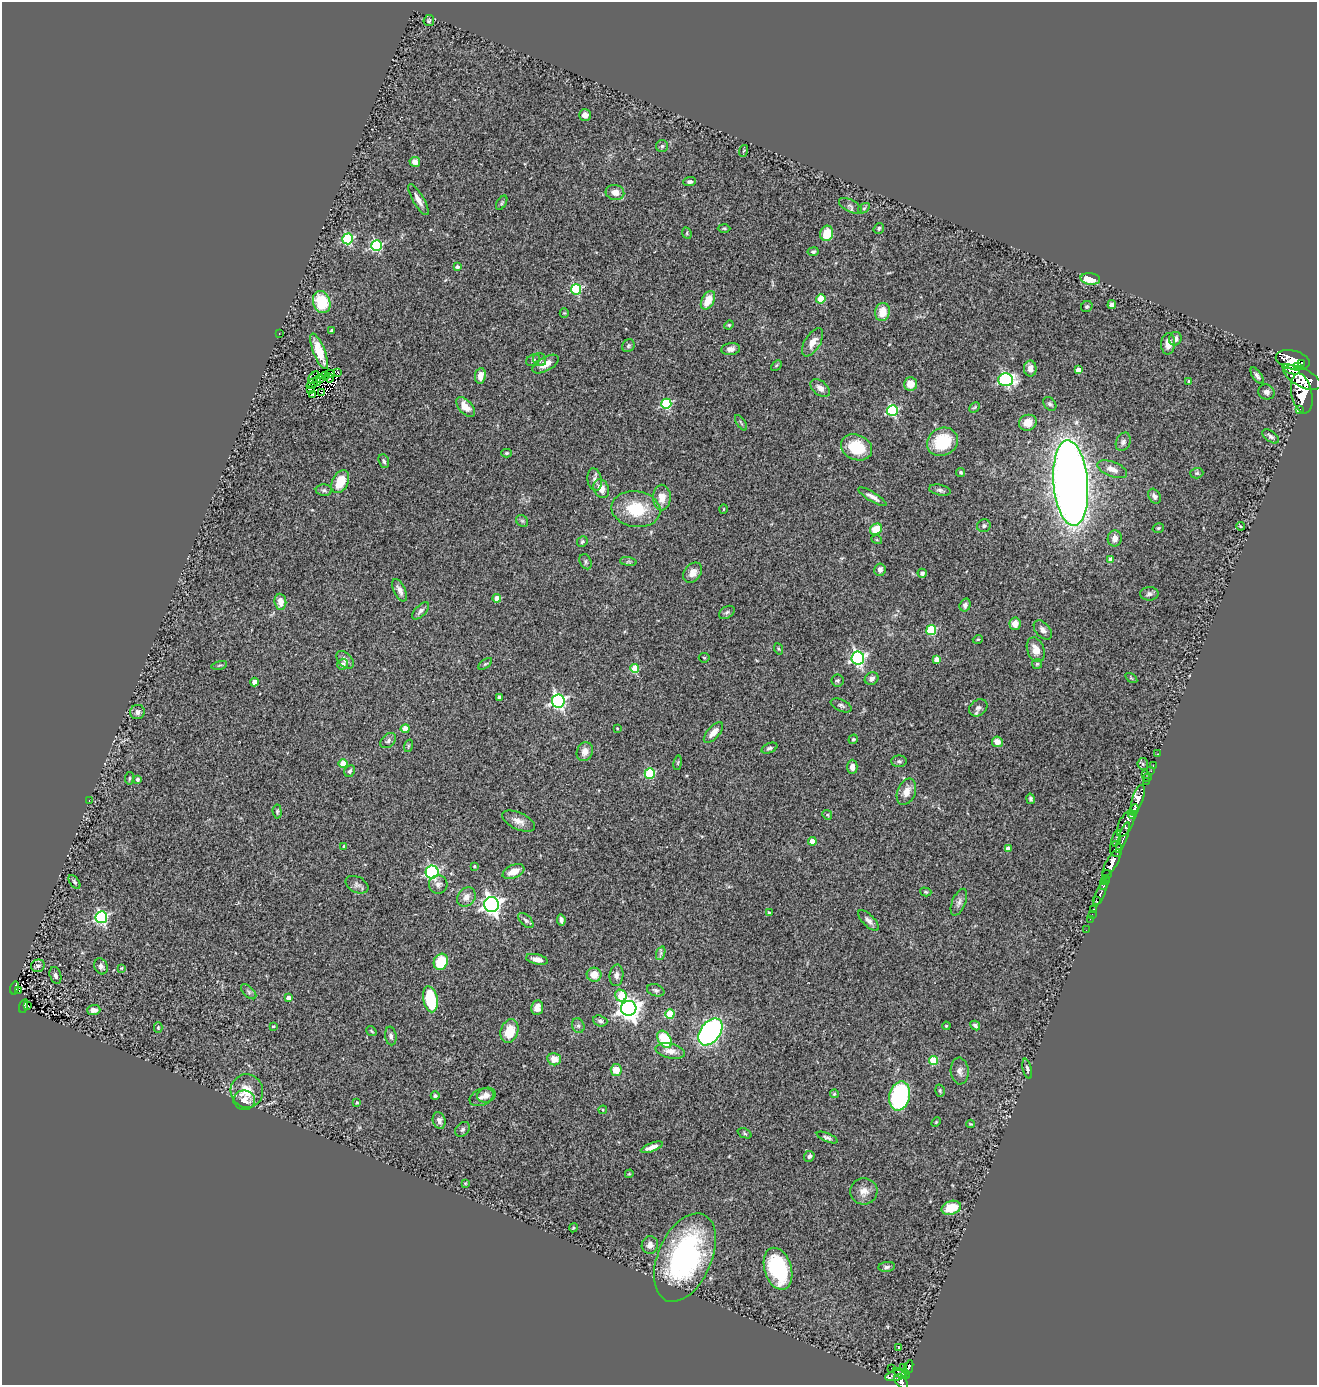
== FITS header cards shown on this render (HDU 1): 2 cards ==
NAXIS1  =                 1315
NAXIS2  =                 1383

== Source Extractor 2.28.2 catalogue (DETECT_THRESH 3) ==
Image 1315 x 1383 px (HDU 1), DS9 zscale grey, 1 PNG px = 1 image px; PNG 1319 x 1387 px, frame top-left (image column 1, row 1383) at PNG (2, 2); each listed source drawn as its Kron ellipse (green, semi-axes under 4 px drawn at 4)
Background 0.775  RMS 0.093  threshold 0.279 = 3 sigma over >= 5 px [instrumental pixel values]
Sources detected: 283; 4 with non-positive FLUX_AUTO (blend fragments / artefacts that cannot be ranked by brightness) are neither listed nor drawn; the other 279 listed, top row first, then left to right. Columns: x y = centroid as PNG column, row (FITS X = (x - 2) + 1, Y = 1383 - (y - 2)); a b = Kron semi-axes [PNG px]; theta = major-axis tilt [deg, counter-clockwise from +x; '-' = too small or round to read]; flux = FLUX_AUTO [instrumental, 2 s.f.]
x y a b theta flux
429 21 5 5 - 9.9
585 115 6 6 - 31
662 146 6 6 - 12
743 151 6 3 69 7.1
415 162 5 5 - 37
690 182 6 4 3 17
615 192 9 7 -12 58
418 200 17 5 -60 43
502 203 8 4 57 10
850 206 12 6 -28 21
864 208 6 3 36 8.6
724 228 6 4 -1 8.3
879 228 6 5 - 11
687 233 6 4 -64 8.4
827 233 8 6 73 120
348 239 5 5 - 520
376 246 5 5 - 660
813 252 5 4 - 13
457 267 4 4 - 12
1090 279 10 6 -7 110
576 289 5 5 - 550
821 299 4 4 - 230
708 300 10 6 61 93
322 302 11 8 -70 320
1112 304 4 4 - 21
1087 306 6 5 - 11
882 312 9 7 78 96
564 313 5 4 - 6.6
729 325 4 4 - 6.3
332 331 4 3 - 20
279 333 2 2 - 11
1175 339 7 6 - 31
812 342 16 7 58 57
1168 344 11 7 88 51
628 346 7 6 - 12
731 349 9 6 7 28
319 351 19 6 -69 100
540 359 7 6 - 15
533 360 7 5 30 17
1293 360 17 9 -15 4200
1301 363 3 3 - 570
545 364 14 7 28 63
776 365 6 4 45 7.9
1297 366 2 2 - 89
1030 369 8 6 89 37
1291 369 9 3 -22 990
1078 370 4 4 - 51
337 372 4 4 - 33
330 374 4 3 - 1.9
325 376 3 2 - 2.1
480 376 8 5 82 55
1257 376 9 4 -56 19
314 377 7 2 53 7.8
329 378 4 3 - 5
1302 378 20 9 -27 6600
321 379 4 2 - 3.8
1006 380 7 6 - 1000
317 381 5 2 - 5.5
1189 382 3 3 - 16
312 383 7 2 41 8.4
911 384 7 6 - 85
820 388 11 7 -41 36
310 390 3 2 - 5.1
1266 392 8 7 - 24
321 393 3 2 - 3.8
1302 393 20 10 -78 6800
312 394 3 3 - 7.2
666 404 5 5 - 480
1050 404 7 5 -50 15
466 407 12 6 -47 78
974 407 6 3 45 6.5
1299 409 3 3 - 160
892 411 5 5 - 610
741 423 9 3 -57 9.8
1028 423 9 8 - 70
1271 436 9 5 -36 19
942 442 16 13 27 270
1123 442 9 7 66 23
856 447 16 12 -23 230
507 453 5 4 - 8.5
384 461 7 5 -69 15
1112 469 15 7 -21 51
961 472 4 4 - 12
1197 473 6 5 - 11
595 480 11 7 -80 25
340 482 12 8 63 140
1071 483 43 17 -85 8900
601 489 10 7 -66 55
324 490 8 5 -2 14
940 490 11 5 -12 19
1154 496 8 5 -60 27
872 497 16 4 -31 33
662 498 13 9 90 70
636 509 24 18 -8 270
723 509 5 3 - 4.9
522 521 6 5 - 11
984 526 7 6 - 15
1241 526 4 3 - 8
1158 528 6 4 17 8.7
876 529 6 5 - 120
1115 538 8 7 - 47
877 540 5 3 - 5.3
582 542 6 5 - 11
1111 559 4 4 - 45
586 562 8 5 -64 13
628 562 8 4 -8 12
880 570 6 5 - 29
693 573 11 8 53 47
922 573 4 4 - 22
400 590 12 5 -64 36
1149 594 9 6 1 18
497 598 4 4 - 91
280 602 8 6 -84 53
965 605 6 5 - 20
420 611 11 5 46 20
727 612 8 5 32 16
1015 624 6 5 - 51
931 630 5 5 - 350
1043 630 11 7 -49 32
978 639 5 3 - 5.7
778 649 6 3 -70 7.5
1036 650 13 8 -69 65
704 658 5 5 - 7.9
858 658 6 6 - 1500
937 659 4 4 - 55
345 660 10 6 -46 30
342 664 6 5 - 35
485 664 8 4 35 9
1037 664 5 5 - 8.6
219 665 8 3 13 8.3
635 669 4 4 - 190
1131 678 7 4 -35 7.3
872 679 7 6 - 24
837 680 6 6 - 12
254 682 4 4 - 58
499 697 4 3 - 18
558 701 6 6 - 1500
841 705 11 5 -24 17
978 708 10 7 38 24
137 712 7 7 - 25
617 728 3 2 - 4.6
405 729 4 4 - 73
713 732 13 6 48 48
853 739 5 4 - 10
388 741 9 6 44 18
997 742 5 5 - 48
408 746 6 4 72 9.1
769 748 8 5 23 15
585 752 10 8 70 46
1158 754 3 2 - 24
899 761 7 5 0 16
343 763 4 4 - 140
678 763 7 3 81 7.8
1143 764 6 5 - 10
1153 765 3 2 - 22
852 767 7 5 89 28
350 771 6 5 - 15
1151 771 3 2 - 12
650 774 5 5 - 430
1145 774 2 2 - 92
129 778 6 3 81 6.9
1148 778 3 2 - 23
137 779 4 4 - 19
1146 781 2 2 - 15
906 792 14 9 67 60
1030 799 5 4 - 12
1138 799 14 5 70 1500
89 800 2 2 - 3.6
1134 810 5 4 - 1300
277 812 7 4 -85 9.5
827 815 5 4 - 7.2
1132 815 4 3 - 680
518 821 18 8 -25 51
1126 824 14 6 63 840
1116 838 8 4 76 210
1123 838 16 4 70 610
812 841 4 4 - 120
344 846 3 3 - 7.8
1008 849 4 4 - 40
1116 849 8 6 -84 1100
1112 863 15 5 59 3500
474 866 3 3 - 5.7
432 872 6 6 - 780
513 872 11 6 23 78
1107 874 5 4 - 1000
1105 881 5 4 - 1100
74 882 8 4 -53 12
438 884 9 9 - 26
357 885 12 7 -27 23
1104 885 3 3 - 600
926 892 6 4 -16 7.5
1101 893 14 4 66 230
466 897 10 8 52 46
1097 901 4 3 - 150
959 902 14 6 68 26
491 905 7 7 - 2900
1094 910 3 2 - 42
769 913 3 2 - 7.2
1092 914 2 2 - 12
101 917 6 6 - 1100
1090 919 2 2 - 9.8
526 920 9 5 -43 16
561 920 6 3 -80 21
869 921 13 5 -45 27
1086 930 3 2 - 6.5
661 953 7 4 71 14
537 959 11 5 -13 37
441 962 8 6 63 220
38 966 7 6 - 23
101 966 8 6 -68 20
121 968 4 4 - 6.3
55 975 9 5 -75 19
594 975 7 7 - 80
616 975 11 7 84 31
14 988 7 3 74 110
656 990 9 6 -17 17
19 991 3 2 - 7.7
249 992 9 5 -43 15
621 996 6 5 - 220
288 998 4 4 - 47
430 999 13 7 -78 270
27 1005 3 2 - 15
23 1006 7 3 73 160
537 1008 7 6 - 37
629 1008 7 7 - 4500
94 1010 6 5 - 37
670 1014 5 4 - 260
600 1021 7 5 -19 16
273 1026 3 3 - 5.8
578 1026 7 6 - 16
946 1026 4 3 - 6.1
975 1026 5 3 - 15
158 1028 5 4 - 7.7
371 1031 5 3 - 7.2
509 1031 12 8 72 140
710 1032 15 10 53 1500
391 1036 9 5 -82 18
665 1039 9 6 -58 240
670 1051 15 7 -12 53
554 1059 7 6 - 63
933 1060 4 4 - 230
1027 1069 10 4 -77 14
616 1070 6 5 - 92
960 1071 13 9 -86 34
247 1091 17 16 - 130
940 1091 6 4 -75 10
834 1094 4 4 - 8.3
486 1095 9 7 15 37
435 1096 4 4 - 12
900 1096 15 10 76 710
482 1097 13 8 23 32
244 1100 11 10 - 48
357 1103 3 3 - 6.1
603 1110 4 4 - 6.1
439 1120 8 6 -73 29
936 1122 6 3 45 7.5
970 1124 4 3 - 6.3
462 1129 8 6 46 17
745 1133 7 4 -22 10
827 1137 11 4 -23 17
652 1147 11 4 20 36
809 1156 6 5 - 14
629 1174 4 3 - 5.9
465 1183 4 3 - 5
864 1191 13 13 - 62
951 1208 10 7 17 150
573 1228 5 3 - 6.2
650 1245 9 8 - 32
685 1257 47 27 66 1200
887 1267 8 5 7 16
778 1269 21 13 -72 540
899 1348 3 3 - 17
908 1367 8 3 69 180
891 1368 2 2 - 3.8
903 1368 3 2 - 6.8
901 1373 9 3 -26 150
905 1374 4 2 - 160
896 1375 11 5 14 600
901 1382 8 5 -50 620
At the frame edge (FLAGS 8, measured only in part): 1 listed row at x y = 901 1382
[4 non-positive-flux detections neither listed nor drawn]